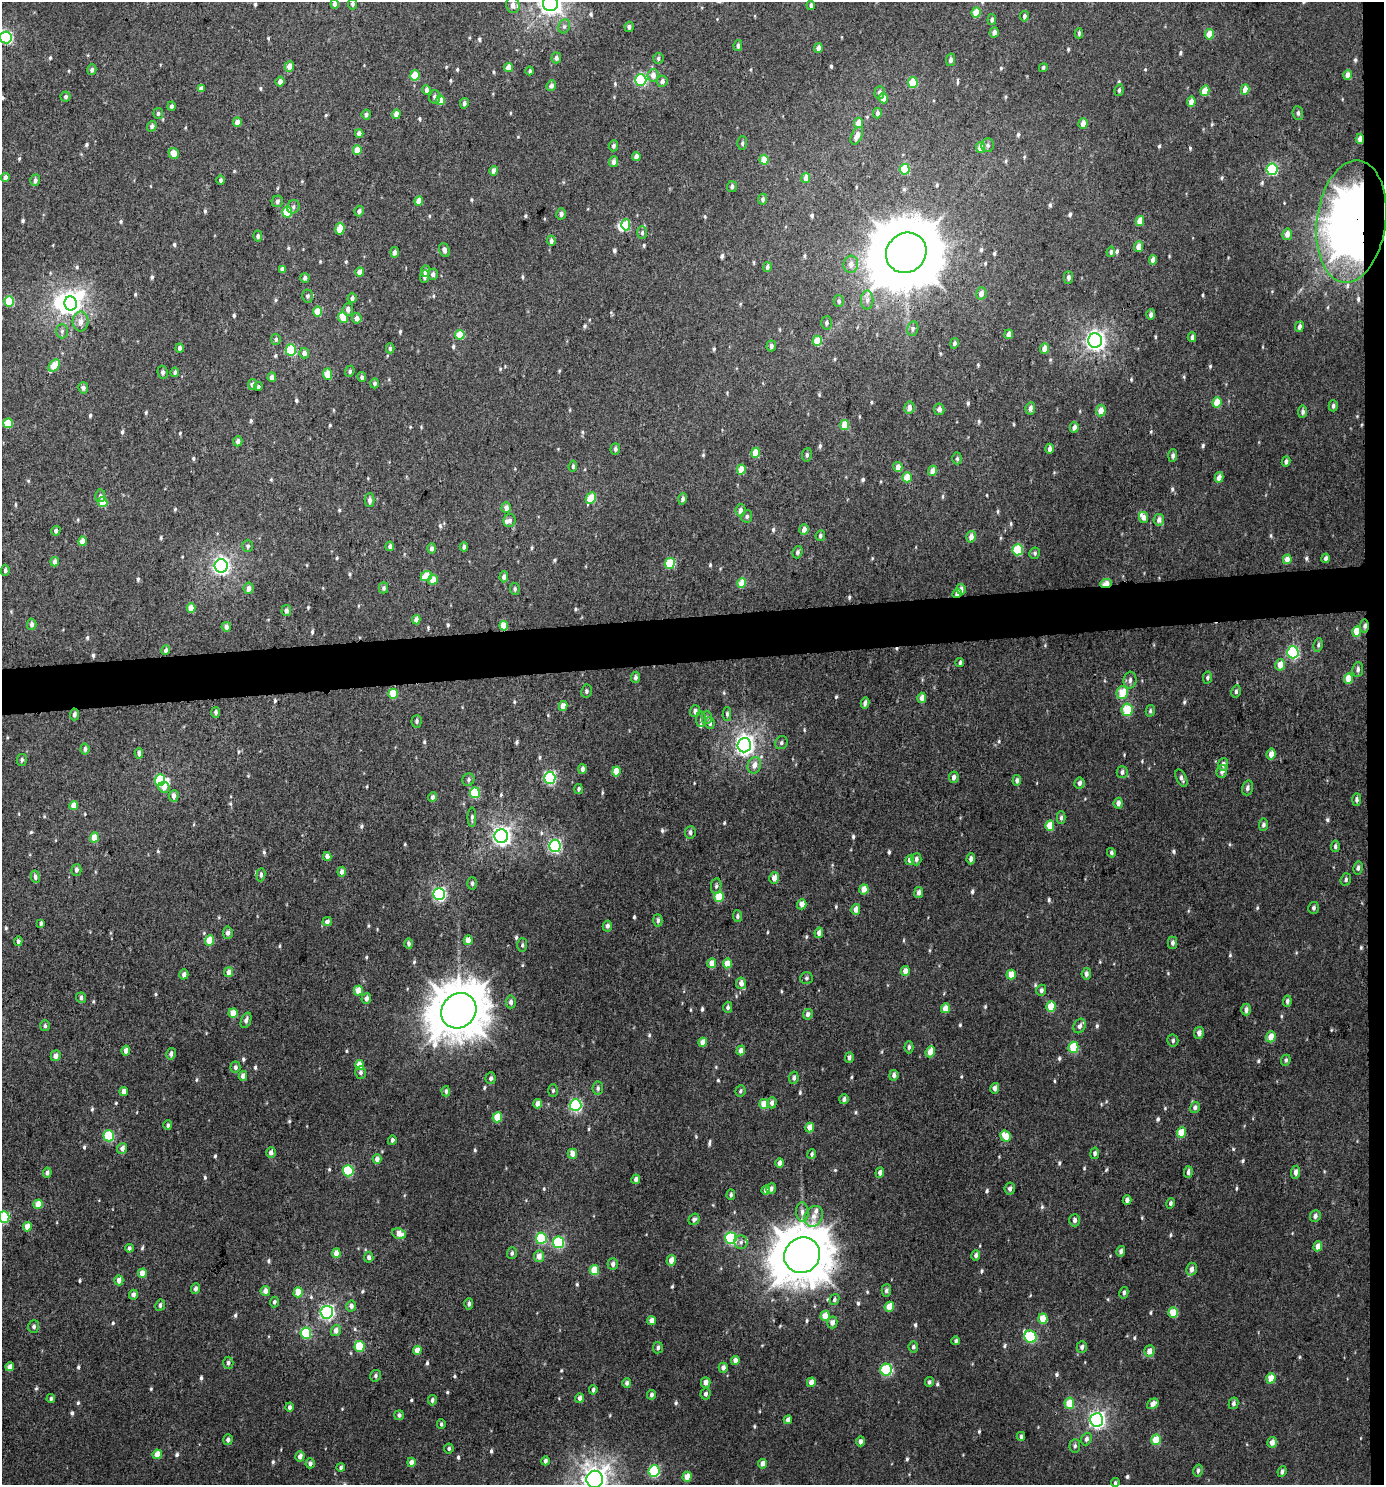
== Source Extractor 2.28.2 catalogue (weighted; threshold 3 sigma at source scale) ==
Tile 6 of 3 x 3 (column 3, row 2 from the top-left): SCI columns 2772-4153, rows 1488-2970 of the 4199 x 4457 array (HDU 1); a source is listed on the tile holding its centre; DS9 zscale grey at full resolution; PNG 1386 x 1487 px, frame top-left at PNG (2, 2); each listed source drawn as its Kron ellipse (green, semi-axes under 4 px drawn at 4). Shown black and unused: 4% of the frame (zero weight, under 3 of 4 exposures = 1% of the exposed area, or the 3 px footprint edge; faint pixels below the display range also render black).
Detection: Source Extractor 2.28.2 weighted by HDU 2 'WHT'; one run over the whole footprint, this tile lists its part. Background 0.00977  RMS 0.0064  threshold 0.0286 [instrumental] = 3 sigma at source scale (4.5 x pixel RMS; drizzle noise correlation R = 1.50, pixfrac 1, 0.0396/0.0396 arcsec/px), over >= 5 px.
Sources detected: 792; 4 inside a brighter object's white glare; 1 cosmic-ray / hot-pixel residue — neither listed nor drawn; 7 inside a brighter listed object's ellipse — not listed separately; of the other 780, all 500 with FLUX_AUTO >= 1.26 (the completeness limit of this list) listed and drawn (280 fainter detections not listed), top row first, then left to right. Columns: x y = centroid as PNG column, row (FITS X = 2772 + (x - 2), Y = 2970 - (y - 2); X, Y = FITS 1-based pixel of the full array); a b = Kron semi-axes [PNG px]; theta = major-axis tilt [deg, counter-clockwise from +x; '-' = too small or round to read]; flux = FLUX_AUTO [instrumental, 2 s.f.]
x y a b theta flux
550 3 8 7 - 480
335 4 4 4 - 2.6
353 4 5 4 - 1.6
513 5 8 6 -78 4.2
811 5 5 3 - 1.8
976 13 5 4 - 14
1024 16 5 4 - 1.5
992 20 5 4 - 1.5
564 26 7 5 68 1.7
629 27 5 4 - 2
994 32 5 4 - 2.7
1079 33 5 3 - 1.3
1209 34 5 4 - 10
6 37 6 6 - 100
738 46 5 4 - 1.7
818 48 4 4 - 4.2
556 58 5 5 - 1.9
658 58 5 5 - 1.4
951 60 6 4 78 2.1
289 66 5 5 - 6.7
508 67 5 4 - 7.1
1043 68 4 4 - 1.3
92 70 5 4 - 1.8
530 71 4 3 - 1.3
415 75 5 5 - 16
653 75 6 5 - 4.7
1348 75 5 4 - 5.3
641 80 6 5 - 73
662 81 5 5 - 2.6
280 82 5 4 - 3.4
913 83 5 5 - 23
551 86 5 4 - 2.2
201 88 4 4 - 2.8
1245 89 5 4 - 6.9
426 90 5 4 - 2.7
1119 90 6 4 82 1.3
1205 91 5 4 - 12
879 93 6 5 - 2.2
66 97 5 5 - 1.6
435 97 7 5 78 1.9
883 98 5 4 - 5.6
441 100 5 4 - 9
1191 102 5 4 - 5.2
464 103 5 4 - 1.7
171 106 5 4 - 1.6
158 113 5 4 - 1.4
877 113 5 4 - 2
1298 113 7 5 -84 1.6
396 114 5 4 - 5.3
366 115 5 4 - 1.7
237 122 4 4 - 4.8
859 123 5 4 - 7.7
1083 123 5 4 - 5.5
152 126 5 4 - 1.9
359 133 4 4 - 3.3
857 136 9 5 64 4.2
1360 139 5 4 - 4.2
742 143 6 5 - 1.4
988 145 7 6 - 2
613 146 5 5 - 1.6
980 147 5 4 - 7
357 150 5 4 - 13
174 153 6 5 - 6.8
636 156 4 4 - 3.8
764 160 5 4 - 11
613 162 5 4 - 2.8
905 169 5 5 - 27
1272 169 6 5 - 57
494 171 5 4 - 4.3
5 177 4 4 - 3.4
806 178 5 4 - 5.1
35 180 6 5 - 2.1
220 180 5 4 - 1.3
732 186 5 5 - 1.8
763 199 5 4 - 1.5
277 201 6 5 - 2
419 201 4 4 - 7.3
293 207 7 6 - 1.6
359 211 5 5 - 2.1
287 212 5 5 - 25
561 214 5 5 - 2.3
1140 221 5 4 - 7.6
1351 221 61 34 82 550
626 225 5 4 - 20
340 229 6 4 83 17
642 233 6 5 - 1.5
1287 234 6 5 - 4.6
258 236 5 4 - 1.6
551 241 5 4 - 2.5
1138 247 5 4 - 5.7
444 250 7 5 -69 2.4
395 252 5 4 - 2.4
1111 252 5 4 - 1.5
906 253 21 19 45 5400
1153 260 5 4 - 4.7
851 264 8 7 - 3.6
767 267 5 4 - 1.8
282 269 4 4 - 2.8
425 271 5 4 - 2.9
360 272 4 4 - 5.4
433 274 5 5 - 2
425 277 6 4 83 2
1068 277 6 4 89 1.8
305 278 5 4 - 2.4
981 293 6 5 - 3.7
308 296 6 5 - 1.7
352 298 5 4 - 2.2
867 300 9 6 89 2.5
9 301 5 5 - 25
839 301 6 5 - 1.5
71 303 7 6 - 330
348 309 6 5 - 3.4
318 312 5 4 - 13
1151 315 5 4 - 2.8
343 318 5 5 - 8.9
357 318 5 5 - 3.6
81 322 10 8 86 4.9
826 323 7 5 87 1.7
1299 327 5 4 - 2.6
913 329 7 5 78 1.8
62 331 7 6 - 1.7
1009 334 5 4 - 3.9
460 335 5 4 - 19
1192 337 5 4 - 1.8
276 339 5 4 - 1.5
1095 340 7 7 - 320
817 341 5 4 - 16
954 343 5 4 - 1.8
771 346 5 4 - 2.2
180 348 4 4 - 2.6
390 348 5 4 - 1.5
1045 349 5 4 - 6.8
291 350 5 5 - 40
304 353 5 5 - 3.4
54 365 7 4 52 15
350 371 5 4 - 1.3
163 372 6 5 - 1.9
175 372 5 4 - 1.3
327 374 5 4 - 12
272 377 5 4 - 3.8
362 377 5 4 - 1.4
375 383 5 4 - 1.5
252 384 5 4 - 2.5
258 387 4 4 - 1.3
83 388 5 5 - 2.3
1217 402 5 4 - 14
1333 406 5 4 - 1.6
909 408 6 5 - 4
1030 408 6 4 81 2.2
939 409 6 5 - 2.9
1101 410 6 5 - 6.5
1303 412 6 4 85 2
8 423 5 4 - 19
845 425 5 4 - 16
1074 427 5 4 - 3.1
238 441 5 4 - 3.1
615 449 6 5 - 1.7
1050 449 5 4 - 2.3
755 453 5 4 - 12
807 455 7 5 81 1.5
1173 456 6 4 88 1.9
957 458 6 4 89 1.3
1286 461 5 4 - 1.9
573 466 5 4 - 1.5
898 467 5 4 - 5.9
741 470 5 4 - 12
933 471 5 4 - 5.8
907 477 5 4 - 13
1219 477 5 4 - 5.7
100 496 6 5 - 1.3
591 498 6 4 63 16
683 499 6 4 73 2.2
369 500 7 5 88 2.7
103 502 5 4 - 15
506 508 5 4 - 3.7
740 510 6 5 - 3.1
747 516 6 5 - 1.6
1144 517 5 4 - 3.7
1159 520 6 5 - 4
510 521 6 6 - 1.9
804 529 5 4 - 4.7
56 531 5 4 - 2
820 536 5 4 - 1.4
971 537 6 5 - 4.2
83 541 5 4 - 8.3
248 546 6 5 - 1.5
390 546 5 4 - 2
464 547 4 4 - 1.8
432 548 5 4 - 2.5
1018 550 5 5 - 39
797 552 6 5 - 1.6
1035 553 6 5 - 1.3
1326 558 5 4 - 2.1
1287 559 5 4 - 6.9
55 562 5 4 - 3.8
670 564 5 5 - 30
221 566 7 6 - 240
5 570 5 4 - 1.5
426 576 6 5 - 14
504 577 5 4 - 1.9
433 580 5 4 - 6.7
742 583 5 4 - 13
1106 584 6 3 7 14
249 588 6 5 - 3.4
384 588 5 4 - 1.5
515 589 6 5 - 1.4
961 589 5 4 - 4.1
957 594 5 4 - 2.9
191 608 4 4 - 8.7
286 611 5 5 - 2.7
416 620 4 4 - 3.8
32 624 6 4 87 2.1
504 626 5 4 - 13
1364 626 6 4 87 1.9
226 627 5 4 - 4
1357 632 5 4 - 13
1318 645 7 4 81 1.3
166 650 5 4 - 2.8
1293 652 6 6 - 79
960 662 4 4 - 1.4
1280 665 6 5 - 7.1
1358 669 7 5 84 1.9
635 677 6 4 84 1.7
1207 678 6 4 78 1.5
1348 678 5 4 - 10
1130 680 8 6 83 2.8
586 691 6 5 - 1.5
1236 691 6 4 79 1.6
1122 693 6 5 - 14
393 694 5 4 - 14
922 698 5 4 - 4
865 703 5 4 - 2.5
563 706 5 4 - 5.3
1127 710 6 5 - 17
695 711 6 5 - 2.4
1150 711 6 4 80 1.3
216 712 5 4 - 1.5
74 714 6 4 87 1.9
727 714 6 4 -89 1.4
707 717 7 5 -88 1.4
701 719 8 4 89 1.5
417 721 6 5 - 1.6
710 723 6 5 - 2.2
781 743 7 6 - 1.5
744 745 7 7 - 340
85 749 5 4 - 1.7
139 753 5 4 - 2
1271 754 5 4 - 6
22 760 6 5 - 1.6
1223 764 6 5 - 3.1
754 765 8 6 70 4.8
582 769 5 4 - 2.5
616 771 5 4 - 11
1222 771 6 5 - 2.9
1122 772 6 5 - 1.9
954 777 5 4 - 2.9
550 778 6 5 - 98
1181 778 9 5 -64 2.2
160 780 5 5 - 35
468 780 6 5 - 1.6
1017 780 5 4 - 2
1079 783 6 5 - 2.6
164 787 6 5 - 4.4
1247 788 7 5 73 2.1
579 789 5 4 - 1.3
475 793 5 5 - 32
174 796 6 5 - 2.6
432 797 5 4 - 2.2
1357 799 6 4 89 2
1118 803 5 4 - 3.3
74 806 4 4 - 9.2
472 817 9 4 89 1.6
1061 818 6 4 89 1.7
1263 825 6 4 82 1.7
1050 826 5 4 - 12
690 832 6 5 - 2
501 836 7 7 - 320
94 837 5 4 - 10
555 846 6 6 - 120
1335 846 6 4 85 1.5
1111 853 5 4 - 1.3
327 857 4 4 - 3.4
916 859 6 5 - 1.9
971 859 5 4 - 2.4
910 860 5 4 - 3.2
1358 868 6 4 78 2
76 870 6 5 - 1.7
342 872 5 4 - 2.9
261 875 6 4 83 1.6
35 877 6 4 -80 1.9
774 878 6 5 - 5.9
1346 879 6 5 - 1.5
472 883 6 5 - 1.4
716 886 8 5 81 1.6
864 889 5 4 - 7.8
919 893 5 4 - 2.8
439 894 6 6 - 120
719 897 5 5 - 22
802 904 5 4 - 4.2
1313 908 6 5 - 1.7
856 909 5 4 - 4.3
737 916 6 4 -84 1.3
658 920 6 4 -88 1.8
327 921 5 4 - 2.5
41 923 4 3 - 1.4
607 926 5 4 - 2
228 933 6 5 - 2.7
819 933 5 4 - 3.2
209 940 5 4 - 14
468 940 5 4 - 7
18 941 5 4 - 1.6
409 943 5 4 - 1.8
1172 943 6 4 89 2
522 945 6 5 - 1.3
712 963 5 4 - 6.9
727 963 5 4 - 10
905 971 5 4 - 4.8
228 972 5 4 - 4.2
184 974 5 4 - 2.6
1011 974 5 4 - 9.7
1086 974 6 4 83 2.4
806 978 6 5 - 1.4
741 983 6 5 - 4.1
358 990 5 4 - 9.4
1041 990 5 5 - 1.8
81 998 5 5 - 1.5
366 999 5 5 - 2.4
1287 1001 6 4 85 1.8
511 1002 6 5 - 2.5
728 1007 5 4 - 1.5
1051 1007 5 4 - 18
945 1008 5 4 - 7.2
1246 1010 6 4 89 2.6
459 1011 19 16 46 2600
233 1013 5 4 - 8.6
808 1014 5 5 - 2.9
246 1020 8 5 68 2.1
45 1026 5 5 - 1.3
1080 1026 7 5 65 2.8
1199 1033 6 5 - 3.5
1271 1037 5 4 - 8.2
1173 1041 6 5 - 1.5
703 1042 5 4 - 6
909 1047 6 4 88 1.6
1073 1047 5 5 - 23
126 1050 5 4 - 4.1
741 1050 5 4 - 3.9
930 1052 5 4 - 7.7
171 1054 6 4 76 2.2
56 1056 5 5 - 4.4
849 1057 5 4 - 2.2
1286 1060 6 4 68 1.3
360 1065 5 4 - 9.6
235 1067 6 5 - 1.9
361 1072 6 5 - 1.7
894 1075 5 4 - 2.7
243 1076 5 4 - 3.6
491 1078 6 5 - 1.8
794 1078 6 4 79 1.8
598 1088 7 5 82 1.6
995 1088 5 4 - 3.2
124 1091 4 4 - 3.3
446 1091 5 4 - 1.7
553 1091 6 5 - 1.3
740 1091 6 5 - 1.3
844 1099 5 4 - 2.2
772 1103 6 4 86 3
538 1104 4 4 - 4.8
764 1104 5 4 - 13
575 1105 6 6 - 94
1195 1107 6 5 - 2.3
497 1117 5 4 - 16
168 1125 4 4 - 1.3
810 1127 5 4 - 7.1
1181 1132 5 4 - 14
109 1136 5 5 - 47
1005 1136 6 5 - 11
392 1140 5 4 - 1.5
122 1148 5 5 - 3.4
271 1153 5 5 - 3.1
1095 1153 6 4 78 1.8
572 1154 5 5 - 5.3
812 1154 5 4 - 1.5
377 1159 5 4 - 4
780 1163 5 4 - 4.2
348 1171 5 5 - 46
1188 1172 6 4 85 2.1
1296 1172 6 4 85 3.1
47 1173 5 4 - 2.1
880 1173 5 4 - 3
636 1179 5 4 - 2.4
771 1188 6 4 74 1.9
1010 1189 6 5 - 2.2
766 1190 5 4 - 4
731 1195 5 4 - 1.3
1127 1200 5 4 - 3
1170 1203 5 4 - 1.5
38 1204 5 4 - 9.9
802 1212 9 6 -87 2.9
814 1216 11 8 61 4.6
1315 1216 6 5 - 2.5
4 1217 6 5 - 39
694 1219 6 5 - 1.7
1075 1220 6 5 - 2.3
27 1227 5 4 - 7.1
399 1234 7 5 -22 7.4
541 1238 5 5 - 41
731 1238 6 5 - 72
558 1242 6 5 - 62
741 1242 7 6 - 2
1318 1246 5 4 - 6.1
129 1248 4 3 - 1.7
1121 1251 5 4 - 2.3
336 1253 5 4 - 6.8
512 1253 6 5 - 1.6
802 1255 18 17 - 2800
976 1255 5 4 - 2
539 1256 6 5 - 5.3
369 1257 5 4 - 2
671 1260 5 4 - 5.5
613 1264 6 5 - 2.7
1191 1269 6 5 - 4.1
594 1270 5 4 - 15
142 1273 5 4 - 7.4
119 1280 5 4 - 4.1
195 1288 5 4 - 2.5
265 1291 5 4 - 3.1
886 1291 6 4 88 1.8
298 1292 5 4 - 12
1124 1293 6 4 78 1.9
133 1295 5 4 - 2.7
834 1299 6 4 61 1.4
274 1302 5 4 - 1.5
469 1304 6 4 87 2
160 1305 6 5 - 1.7
351 1306 5 5 - 3
889 1307 5 4 - 8.8
327 1312 6 6 - 150
1173 1313 5 4 - 17
825 1316 5 4 - 11
1043 1319 5 4 - 13
651 1321 4 4 - 4.8
832 1322 6 5 - 4.4
34 1327 6 5 - 1.9
336 1331 6 5 - 3.8
306 1333 6 5 - 38
1030 1337 6 6 - 59
956 1341 4 3 - 1.4
360 1346 5 5 - 28
913 1347 5 4 - 1.6
1082 1347 6 5 - 2.3
658 1348 6 5 - 1.6
417 1350 5 4 - 6.7
1149 1351 6 5 - 5
735 1360 4 4 - 3.5
228 1363 6 5 - 2
10 1367 4 4 - 4.2
723 1368 5 4 - 2.6
886 1370 6 6 - 56
376 1376 6 5 - 1.6
1271 1378 5 4 - 12
706 1382 5 5 - 4.2
811 1382 5 4 - 5.4
929 1382 5 4 - 1.4
627 1383 5 4 - 1.7
593 1390 4 4 - 1.5
706 1394 6 5 - 1.9
651 1395 5 4 - 2.3
579 1398 4 4 - 2.6
51 1399 4 4 - 1.3
432 1400 5 4 - 1.7
1069 1403 5 5 - 15
1233 1403 6 5 - 2
1153 1404 6 4 37 4.5
289 1407 4 4 - 1.9
399 1415 5 5 - 1.7
788 1420 4 4 - 3.3
1096 1420 7 6 - 230
441 1424 5 4 - 1.3
1021 1436 4 4 - 1.4
1086 1439 6 5 - 2.1
228 1440 5 4 - 2
1156 1440 5 4 - 15
860 1441 5 4 - 2.5
1272 1442 5 4 - 4.6
1075 1446 7 5 85 1.5
449 1448 5 4 - 1.3
157 1454 5 4 - 7.7
300 1456 5 4 - 3.7
545 1461 4 4 - 2
411 1462 4 4 - 4.1
310 1463 5 4 - 2.4
762 1464 5 4 - 4.8
341 1468 4 4 - 1.6
654 1471 6 5 - 64
1198 1471 6 4 77 1.8
1282 1472 5 4 - 2.1
687 1477 5 4 - 8.5
595 1479 8 8 - 610
1115 1483 4 4 - 1.3
Overlapping masked pixels (flux is a lower limit): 8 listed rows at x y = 1360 139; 1351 221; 1106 584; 957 594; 504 626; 1364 626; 74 714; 802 1255
Isophote crosses this tile's border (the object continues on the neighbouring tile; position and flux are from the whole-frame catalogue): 5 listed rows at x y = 550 3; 811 5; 6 37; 4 1217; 595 1479